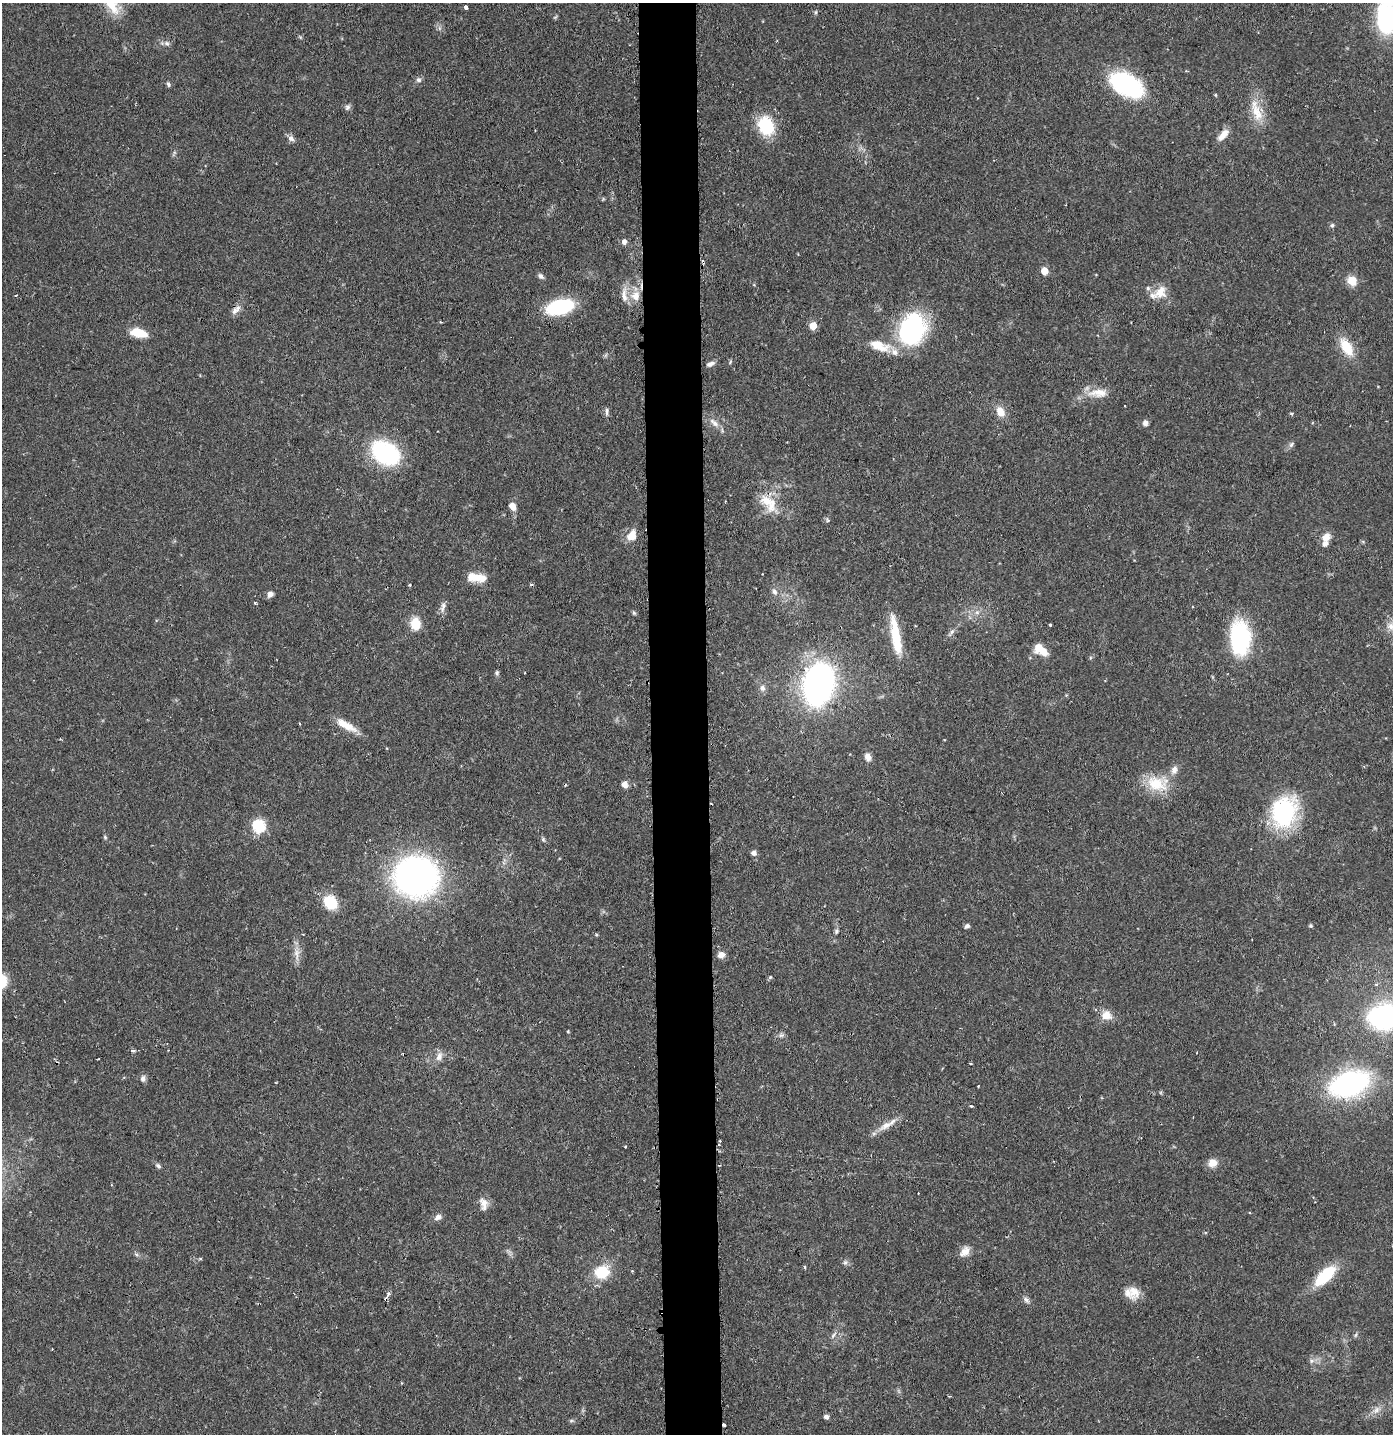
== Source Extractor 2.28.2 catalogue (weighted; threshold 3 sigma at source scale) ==
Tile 5 of 3 x 3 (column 2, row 2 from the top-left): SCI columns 1470-2860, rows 1441-2872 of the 4332 x 4304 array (HDU 1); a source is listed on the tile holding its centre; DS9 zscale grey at full resolution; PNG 1395 x 1436 px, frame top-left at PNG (2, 3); no overlay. Shown black and unused: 4% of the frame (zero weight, under 2 of 3 exposures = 1% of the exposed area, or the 3 px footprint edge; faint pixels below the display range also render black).
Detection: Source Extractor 2.28.2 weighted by HDU 2 'WHT'; one run over the whole footprint, this tile lists its part. Background 0.131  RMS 0.0054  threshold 0.0245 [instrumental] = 3 sigma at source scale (4.5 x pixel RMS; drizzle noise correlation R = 1.50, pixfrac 1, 0.05/0.05 arcsec/px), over >= 5 px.
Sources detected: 125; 4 cosmic-ray / hot-pixel residue — not listed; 7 inside a brighter listed object's ellipse — not listed separately; the other 114 listed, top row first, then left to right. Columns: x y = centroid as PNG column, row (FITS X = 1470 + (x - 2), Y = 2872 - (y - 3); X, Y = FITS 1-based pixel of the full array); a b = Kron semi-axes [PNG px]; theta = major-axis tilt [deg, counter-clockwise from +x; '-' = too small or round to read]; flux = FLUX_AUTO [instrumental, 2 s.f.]
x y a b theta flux
466 7 4 3 - 2.6
816 12 6 4 89 0.76
1387 17 33 21 -90 62
167 43 7 6 - 1.6
418 80 7 7 - 1.6
168 84 7 4 -79 1
1127 85 30 18 -30 72
1216 95 5 3 - 0.54
347 107 8 7 - 1.6
1256 111 35 12 -72 13
766 126 17 13 -63 32
1223 135 17 7 47 5
291 138 9 7 -41 2.3
1332 225 6 5 - 1
624 242 7 6 - 2.3
703 262 7 3 -71 0.85
1044 271 5 5 - 11
541 276 9 6 -44 1.6
1352 281 11 10 - 7.5
1160 292 19 15 53 8.5
16 295 3 3 - 0.58
636 296 13 12 - 7.8
560 307 23 12 13 48
235 310 11 7 56 2.9
441 322 3 3 - 0.69
1131 323 3 2 - 0.48
813 326 5 5 - 12
912 329 34 26 68 77
139 333 19 9 -12 10
879 346 33 14 -19 13
1347 347 25 12 -58 13
730 362 6 3 72 0.68
710 364 11 5 22 2.1
1098 393 30 11 1 9.1
1125 406 2 2 - 0.58
607 411 10 5 -85 1.6
1000 412 13 10 -63 6.4
714 423 17 8 -39 4.4
1145 423 7 7 - 2
1291 445 8 5 54 1.4
385 453 27 19 -29 65
766 501 24 16 -46 12
512 506 9 7 -57 4.1
827 520 6 4 -88 0.8
632 535 13 10 61 7.5
1326 537 11 9 42 4.9
476 578 22 9 -6 9.8
410 585 4 3 - 0.6
774 592 9 7 -60 2.2
270 594 7 6 - 2.6
255 603 4 3 - 0.66
443 607 16 6 79 2.7
977 612 6 6 - 1.7
634 613 7 4 -60 0.84
415 624 14 11 -86 9.8
1050 625 3 3 - 0.97
1391 626 12 9 -80 4.2
951 633 14 5 48 2
896 636 45 9 -80 21
1240 638 38 22 -87 51
1040 650 17 9 -36 9
497 673 6 5 - 1.1
819 685 23 15 78 310
762 688 9 7 -74 2.3
346 725 28 9 -29 9
868 757 10 7 -70 3.4
1157 783 30 20 -4 19
624 784 8 7 - 2.9
1284 812 34 26 72 58
259 826 6 6 - 72
105 837 6 4 -47 0.77
543 839 7 5 -63 0.99
754 853 7 6 - 2.1
416 877 36 33 -2 210
330 902 12 10 -60 22
967 926 6 5 - 1.4
1311 926 4 4 - 0.89
836 931 7 6 - 1.1
297 954 21 8 -88 4.9
721 955 8 8 - 3.4
770 977 5 4 - 0.9
1376 984 5 4 - 0.91
1106 1015 13 11 -9 6.5
1385 1017 25 16 0 130
568 1031 4 3 - 0.52
781 1035 8 6 2 1.6
132 1051 5 4 - 1.4
439 1056 12 8 69 3.6
143 1079 8 7 - 2
1349 1084 23 14 20 170
978 1086 2 2 - 0.36
971 1106 3 2 - 1.4
886 1125 24 8 30 6.4
625 1147 3 2 - 0.45
1213 1163 12 11 - 4.5
158 1166 7 5 -44 1.3
484 1204 17 10 -77 4.5
438 1217 10 7 36 2.6
965 1251 15 10 47 4.6
845 1263 6 6 - 1.3
805 1267 5 3 - 0.58
602 1272 17 14 16 17
1325 1276 28 12 44 24
1134 1292 20 15 85 7.9
388 1294 9 5 70 1.5
1026 1300 11 6 -56 1.8
834 1335 10 4 46 1.3
1356 1335 6 4 70 0.83
1312 1361 7 6 - 1.7
949 1396 3 2 - 0.63
1376 1410 12 9 43 3.9
826 1417 6 5 - 1.8
571 1421 6 4 19 0.84
724 1425 3 3 - 1.6
Overlapping masked pixels (flux is a lower limit): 2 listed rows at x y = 703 262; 724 1425
Isophote crosses this tile's border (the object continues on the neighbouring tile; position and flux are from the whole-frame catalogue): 2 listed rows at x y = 1387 17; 1385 1017